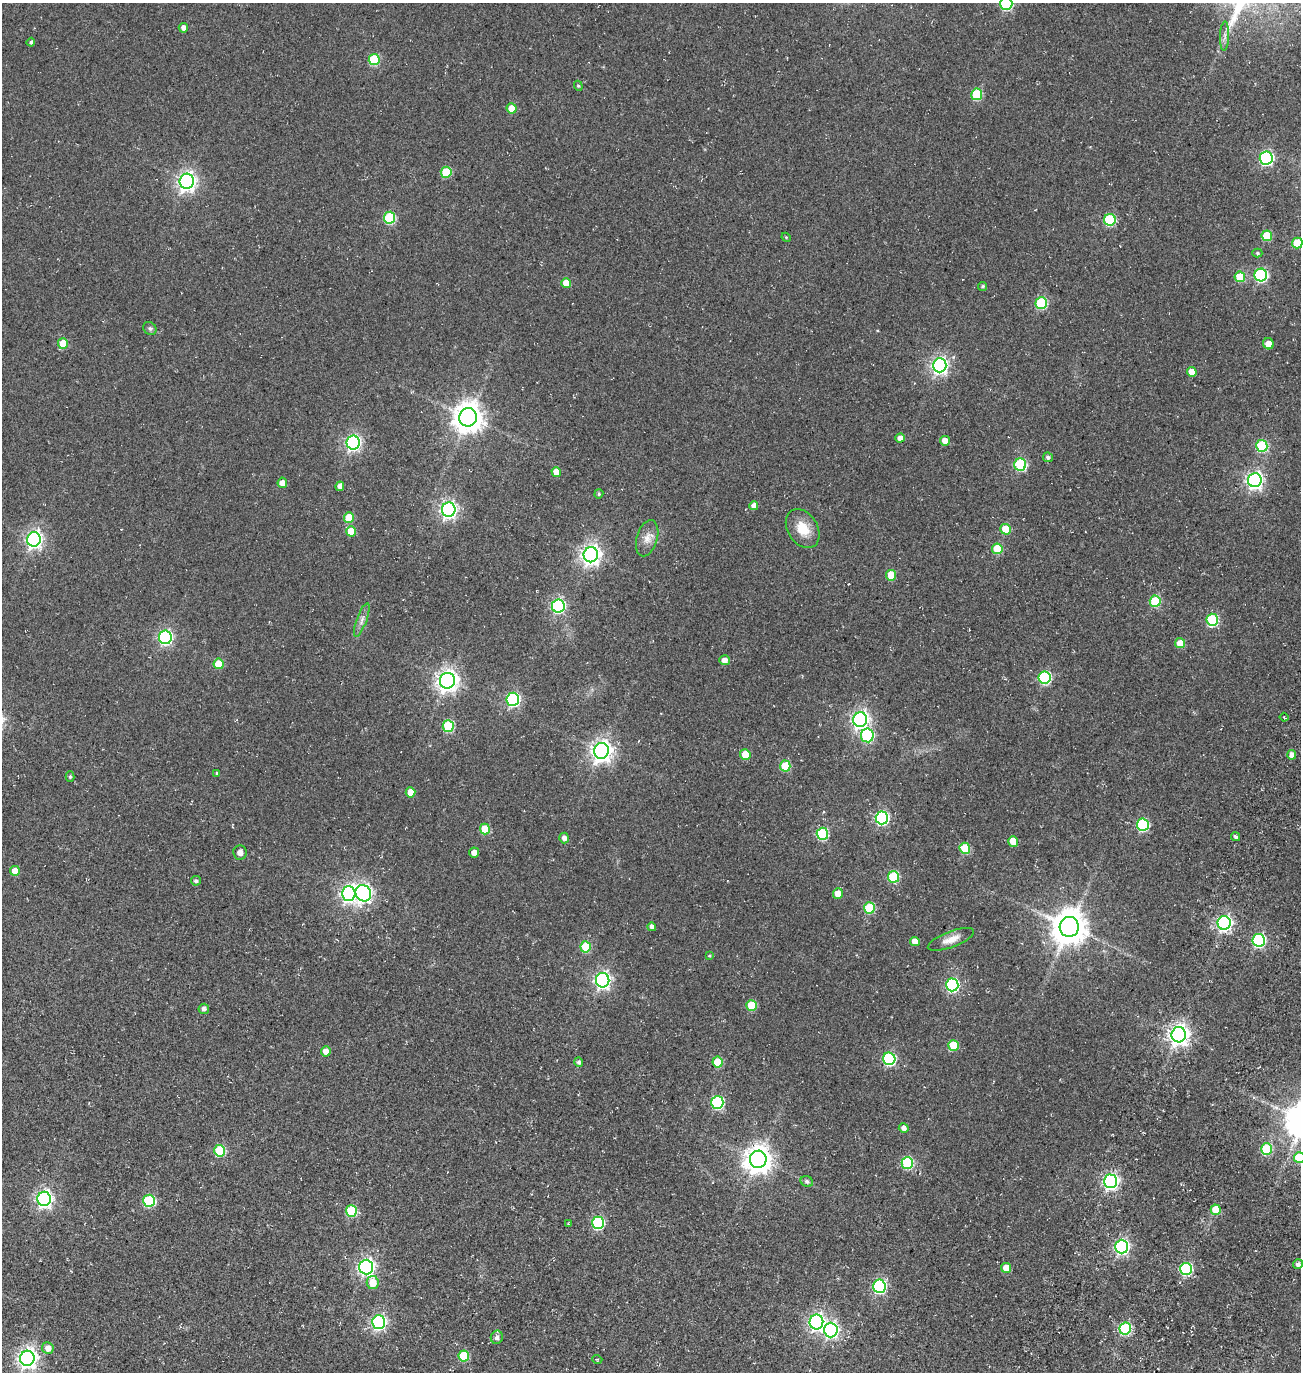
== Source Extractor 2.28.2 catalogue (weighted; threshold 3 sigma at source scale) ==
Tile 6 of 4 x 4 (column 2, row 2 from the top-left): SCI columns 1783-3081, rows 2987-4356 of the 5922 x 5903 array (HDU 1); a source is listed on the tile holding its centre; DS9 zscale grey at full resolution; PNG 1303 x 1374 px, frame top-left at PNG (2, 3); each listed source drawn as its Kron ellipse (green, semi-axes under 4 px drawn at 4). Shown black and unused: <1% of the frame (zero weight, under 3 of 5 exposures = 11% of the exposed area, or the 3 px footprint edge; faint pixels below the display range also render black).
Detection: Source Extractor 2.28.2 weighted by HDU 2 'WHT'; one run over the whole footprint, this tile lists its part. Background 0.0558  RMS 0.026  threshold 0.117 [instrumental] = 3 sigma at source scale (4.5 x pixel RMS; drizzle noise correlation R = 1.50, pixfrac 1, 0.05/0.05 arcsec/px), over >= 5 px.
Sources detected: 138; all 138 listed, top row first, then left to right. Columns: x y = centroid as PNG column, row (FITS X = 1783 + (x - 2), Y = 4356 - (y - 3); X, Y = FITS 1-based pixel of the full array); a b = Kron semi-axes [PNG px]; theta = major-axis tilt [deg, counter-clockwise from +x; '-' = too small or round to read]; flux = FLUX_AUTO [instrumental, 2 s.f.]
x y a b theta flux
1006 4 6 6 - 260
183 28 5 5 - 11
1225 36 14 4 88 9.7
31 42 4 4 - 5.4
374 59 5 5 - 140
578 86 5 4 - 3.3
977 94 6 5 - 140
512 108 5 5 - 40
1266 158 6 6 - 430
446 172 5 5 - 100
187 181 7 7 - 1100
389 218 6 5 - 180
1110 220 6 6 - 180
1267 236 5 5 - 72
786 237 5 3 - 2.3
1297 243 5 5 - 79
1257 253 5 4 - 3.7
1261 275 6 6 - 310
1240 277 5 5 - 70
566 283 5 5 - 41
983 286 4 4 - 3.7
1041 303 6 6 - 190
150 328 7 6 - 4.9
63 344 5 5 - 60
1268 344 5 5 - 23
940 365 7 6 - 810
1192 372 5 4 - 31
468 417 9 9 - 3400
900 438 4 4 - 15
945 441 5 5 - 21
353 443 7 6 - 660
1262 446 6 6 - 180
1048 457 5 4 - 6.4
1020 464 6 6 - 220
556 472 5 4 - 26
1255 480 7 7 - 830
282 483 5 5 - 20
340 486 5 4 - 13
599 494 4 4 - 3.8
754 506 4 4 - 17
449 510 7 7 - 850
349 518 5 5 - 58
803 529 21 15 -57 49
1006 529 5 5 - 63
351 531 5 5 - 55
647 538 18 10 74 24
34 539 7 6 - 840
997 549 5 5 - 89
591 555 7 7 - 1300
891 575 5 5 - 60
1155 601 5 5 - 140
558 606 6 6 - 420
362 620 18 5 70 13
1212 620 6 5 - 180
165 637 7 6 - 490
1180 643 5 5 - 35
724 660 5 5 - 15
219 664 5 5 - 60
1045 678 6 6 - 280
447 681 8 7 - 1600
513 699 6 6 - 380
1284 717 4 3 - 2.4
860 720 7 7 - 830
448 726 6 5 - 160
867 735 7 6 - 270
601 751 8 7 - 1500
745 754 5 5 - 44
1292 755 5 4 - 15
785 766 5 5 - 95
217 773 4 3 - 4.2
70 777 5 4 - 4.1
410 792 5 5 - 31
882 818 6 6 - 400
1143 825 6 6 - 250
485 829 5 5 - 68
822 834 6 6 - 210
1236 837 5 4 - 6
564 838 5 5 - 10
1013 841 5 5 - 42
965 848 5 5 - 99
240 852 7 7 - 13
474 852 5 5 - 13
15 871 5 5 - 25
893 877 6 5 - 150
196 881 5 5 - 6.2
363 893 8 7 - 880
838 893 5 5 - 25
349 894 7 6 - 730
869 908 5 5 - 130
1224 923 7 6 - 650
652 927 4 4 - 9.2
1069 927 10 9 - 5300
951 939 24 8 20 26
1259 940 6 6 - 310
915 941 5 4 - 20
586 947 5 5 - 100
709 956 4 3 - 2.5
603 980 7 6 - 780
952 985 6 6 - 380
751 1005 5 5 - 70
204 1009 5 5 - 7.3
1179 1035 7 7 - 1500
953 1045 5 5 - 68
326 1051 5 5 - 18
889 1059 6 6 - 290
579 1062 5 4 - 5.9
718 1062 5 5 - 82
717 1103 6 6 - 260
904 1128 5 4 - 12
1266 1149 6 5 - 120
219 1151 6 5 - 150
1299 1157 5 5 - 78
758 1159 9 8 - 2900
907 1163 6 5 - 200
807 1181 6 5 - 6
1110 1181 7 6 - 640
44 1199 7 6 - 820
149 1201 6 6 - 200
1216 1210 5 5 - 61
351 1211 6 5 - 150
598 1223 6 6 - 270
568 1224 3 3 - 2
1122 1247 7 6 - 590
1298 1264 5 5 - 6.7
366 1267 7 7 - 790
1006 1268 5 5 - 31
1186 1269 6 6 - 250
373 1283 6 6 - 41
879 1286 6 6 - 410
379 1322 7 6 - 530
816 1322 7 7 - 690
1125 1329 6 5 - 220
831 1330 7 7 - 610
497 1337 7 6 - 9
48 1348 6 6 - 20
464 1356 5 5 - 110
27 1358 7 7 - 1300
597 1359 5 3 - 2
Isophote crosses this tile's border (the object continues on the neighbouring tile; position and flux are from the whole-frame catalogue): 3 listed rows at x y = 1006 4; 1297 243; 1299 1157